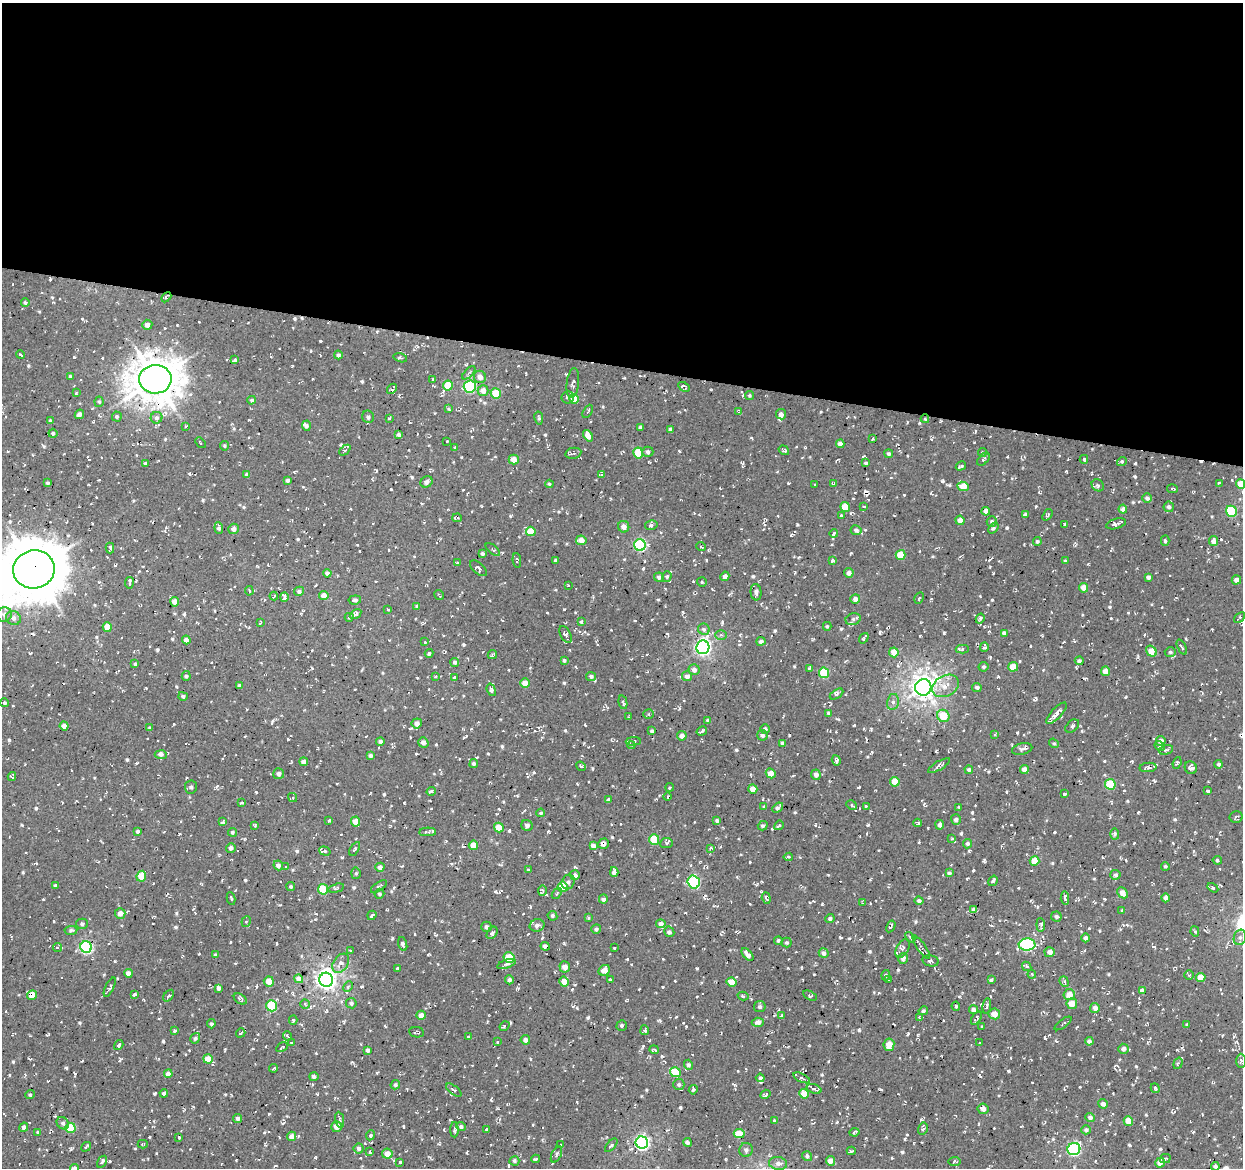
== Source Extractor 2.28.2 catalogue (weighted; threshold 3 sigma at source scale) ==
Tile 3 of 4 x 4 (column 3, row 1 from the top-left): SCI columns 2486-3726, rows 3780-4945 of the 4966 x 5165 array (HDU 1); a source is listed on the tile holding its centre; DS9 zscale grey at full resolution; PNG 1245 x 1170 px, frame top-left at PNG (2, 3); each listed source drawn as its Kron ellipse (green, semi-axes under 4 px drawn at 4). Shown black and unused: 31% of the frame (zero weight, under 2 of 3 exposures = <1% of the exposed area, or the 3 px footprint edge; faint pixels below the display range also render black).
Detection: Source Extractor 2.28.2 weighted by HDU 2 'WHT'; one run over the whole footprint, this tile lists its part. Background 0.00843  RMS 0.0089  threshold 0.0399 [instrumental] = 3 sigma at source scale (4.5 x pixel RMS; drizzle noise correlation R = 1.50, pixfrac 1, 0.0396/0.0396 arcsec/px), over >= 5 px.
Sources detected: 1129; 1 inside a brighter object's white glare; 71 cosmic-ray / hot-pixel residue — neither listed nor drawn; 17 inside a brighter listed object's ellipse — not listed separately; of the other 1040, all 500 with FLUX_AUTO >= 1.3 (the completeness limit of this list) listed and drawn (540 fainter detections not listed), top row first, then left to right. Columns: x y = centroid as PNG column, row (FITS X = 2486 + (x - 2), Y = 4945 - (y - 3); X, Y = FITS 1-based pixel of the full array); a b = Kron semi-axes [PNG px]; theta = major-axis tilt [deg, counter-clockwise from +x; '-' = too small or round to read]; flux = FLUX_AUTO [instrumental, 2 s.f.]
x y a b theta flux
166 297 6 4 44 2.2
25 303 4 4 - 2
147 325 5 5 - 4.2
21 355 4 3 - 2.5
338 355 4 4 - 2.8
400 358 7 3 -15 1.4
235 360 3 3 - 2.9
469 373 8 3 46 1.3
70 376 4 3 - 1.4
480 377 6 6 - 5.2
155 379 16 14 3 2300
433 379 4 3 - 1.5
573 383 15 6 83 2.7
448 386 5 5 - 23
470 387 6 6 - 95
684 387 6 3 -31 2
392 389 6 3 45 2.4
483 391 5 5 - 6.3
76 393 4 3 - 1.4
496 394 5 5 - 25
749 395 4 4 - 1.3
568 397 6 6 - 2.5
574 399 5 4 - 15
252 400 4 4 - 1.8
99 402 5 4 - 1.3
449 409 3 3 - 2
588 411 7 3 61 1.5
739 412 3 3 - 2.2
79 414 5 4 - 3.6
781 414 5 5 - 3.2
117 416 5 5 - 1.7
368 417 6 6 - 2.5
157 418 6 5 - 2.9
389 418 3 3 - 1.3
539 418 6 3 -80 1.6
925 419 4 3 - 1.4
50 421 4 3 - 1.9
306 426 5 4 - 2.1
186 427 3 2 - 1.3
640 427 4 3 - 2.3
670 429 4 3 - 2.4
53 433 4 4 - 1.6
399 435 4 4 - 2.6
588 436 6 4 -54 7.5
873 439 3 3 - 1.5
447 441 3 3 - 1.6
200 443 6 3 -48 1.4
840 444 4 4 - 4
224 446 5 4 - 1.5
455 447 3 3 - 1.9
345 450 6 4 42 1.6
784 450 5 3 - 2.2
648 452 5 5 - 2.3
982 452 4 4 - 1.5
573 453 8 5 12 2.5
638 453 5 4 - 20
889 454 4 4 - 1.7
983 459 7 4 48 2
1084 459 4 3 - 1.6
514 460 5 5 - 8.5
1122 461 5 4 - 1.8
866 463 4 3 - 1.7
145 464 4 4 - 1.6
961 466 5 3 - 2.2
247 475 4 4 - 2.9
601 475 4 3 - 7
288 480 3 3 - 2.2
426 482 6 5 - 3.5
47 483 3 3 - 1.6
1219 483 4 3 - 2.5
549 484 4 3 - 1.4
833 484 4 3 - 2.1
1241 484 5 4 - 12
814 485 3 3 - 1.4
1098 485 6 5 - 1.9
963 486 6 4 -9 14
1173 489 5 3 - 1.9
1147 498 5 5 - 2.5
845 507 5 4 - 16
864 507 3 3 - 1.5
1169 507 5 5 - 2.5
1123 509 4 4 - 4.8
986 511 4 4 - 6.3
1231 511 6 5 - 51
842 515 4 4 - 1.4
1025 515 4 3 - 2.1
1047 515 6 4 54 1.7
457 518 5 2 - 1.6
960 520 4 4 - 4.8
992 521 5 5 - 2.1
1065 524 3 3 - 1.6
1116 524 10 5 16 4.2
651 525 6 4 13 2.3
624 527 6 5 - 4.5
219 528 6 4 -84 2.2
993 528 6 4 50 1.8
234 529 5 5 - 3.8
856 530 5 5 - 2.5
531 531 5 4 - 15
834 534 4 3 - 2.7
581 540 5 4 - 6.7
1037 541 4 4 - 1.4
1165 541 5 3 - 1.4
1214 541 5 4 - 4.1
640 545 6 5 - 100
701 547 5 3 - 1.4
110 548 5 3 - 1.9
493 550 9 4 -40 1.6
482 554 3 3 - 1.8
900 555 5 5 - 18
517 560 7 4 -84 2.1
555 560 3 3 - 2.5
832 561 3 3 - 2.4
1065 561 4 3 - 1.3
458 562 3 3 - 1.4
478 568 10 5 -41 2.9
34 569 21 19 11 4300
327 573 4 4 - 2.6
849 573 5 4 - 3.7
667 576 5 4 - 1.4
725 576 5 4 - 3.8
659 577 5 4 - 3.2
1148 577 4 4 - 2.7
1236 580 4 4 - 4.7
702 582 5 5 - 1.4
129 583 6 3 81 2.8
569 585 3 3 - 3.5
1084 588 5 4 - 6.2
249 591 5 3 - 1.3
299 591 5 4 - 2.6
756 592 8 5 -84 2.2
439 595 5 2 - 1.4
274 596 4 2 - 1.5
324 596 5 4 - 7.6
284 597 4 3 - 6.5
919 598 6 4 61 1.6
855 599 5 4 - 3.6
355 600 6 4 6 2.8
175 602 4 4 - 8.9
417 606 4 4 - 1.4
388 609 3 2 - 1.4
4 614 8 7 - 3.6
356 614 6 3 34 5.1
349 617 4 4 - 1.6
1239 617 6 3 42 1.5
14 618 7 7 - 4.6
853 619 8 5 19 2.3
980 619 5 4 - 1.9
581 622 4 3 - 2
260 623 4 3 - 1.3
827 626 4 4 - 1.4
107 627 4 4 - 14
704 629 6 5 - 1.7
1004 633 4 3 - 3
565 634 9 5 -62 3.3
721 635 6 5 - 1.9
864 638 6 3 54 1.7
186 640 4 4 - 4
761 641 4 4 - 2.7
425 642 3 2 - 1.7
703 647 7 6 - 280
984 647 4 3 - 2.7
1182 647 8 3 -65 2.4
962 649 6 4 -1 2
1151 651 6 5 - 12
894 652 5 4 - 13
1170 652 5 5 - 1.6
429 653 4 3 - 2.5
492 655 5 3 - 2.1
564 660 4 4 - 1.5
1079 661 4 4 - 2.1
455 662 4 4 - 2
135 664 4 4 - 1.5
984 667 5 5 - 1.7
1013 667 5 4 - 13
809 668 3 3 - 2
694 670 5 5 - 3.8
1105 671 4 4 - 8.2
824 673 5 5 - 41
186 676 5 4 - 2
436 676 4 3 - 1.7
591 676 5 4 - 2.1
687 676 5 5 - 3.7
455 677 3 3 - 2.4
525 683 4 4 - 8.1
239 686 4 4 - 2.4
945 686 14 10 29 11
923 687 8 8 - 800
977 687 5 4 - 2.1
491 690 6 4 -72 2.3
836 694 8 4 32 1.9
183 696 5 4 - 1.9
623 702 7 3 -76 1.8
893 702 8 6 78 3.2
5 703 4 3 - 1.4
829 713 4 4 - 1.9
1057 713 14 5 47 5.8
649 714 5 5 - 1.5
943 716 6 6 - 19
629 717 3 3 - 1.6
708 720 4 4 - 1.6
417 723 5 5 - 4.6
64 726 4 4 - 5.9
1072 726 8 5 41 2.7
150 728 4 3 - 1.6
765 729 5 4 - 2.5
652 731 4 4 - 2.1
702 731 5 3 - 2.1
994 734 3 3 - 2.3
762 735 5 5 - 2.6
682 736 5 4 - 4.7
380 741 4 4 - 2.3
633 741 7 4 1 1.5
1161 741 5 4 - 6.3
423 742 5 5 - 3.7
783 743 4 3 - 2.9
1054 743 5 4 - 1.3
631 745 4 3 - 1.5
1160 746 5 4 - 1.4
1022 749 10 5 12 2.6
1166 750 7 4 15 1.8
161 755 6 4 -5 3.1
370 756 4 4 - 2.1
836 760 5 3 - 2.1
304 762 4 4 - 3.8
1177 763 6 4 69 1.3
474 764 4 4 - 1.8
1219 764 4 4 - 1.8
581 766 5 4 - 1.5
939 766 12 4 30 2.7
1148 767 8 4 4 2.5
1191 768 6 6 - 3.8
969 770 4 4 - 2
1024 770 4 4 - 5.8
771 773 5 4 - 9.4
279 774 5 5 - 2.6
816 775 5 4 - 3.9
12 777 4 3 - 1.9
895 782 5 4 - 13
1110 784 5 5 - 33
191 787 6 6 - 2.5
670 787 4 3 - 1.7
753 789 4 4 - 7.4
431 791 4 3 - 2
1207 791 4 3 - 2.8
1065 794 3 2 - 1.3
667 797 4 3 - 1.6
292 798 4 4 - 1.5
608 800 4 3 - 1.6
241 803 3 3 - 1.4
852 805 5 4 - 1.7
866 806 4 2 - 1.5
764 807 3 3 - 1.6
958 807 4 3 - 1.4
778 808 6 4 40 2.5
541 813 4 4 - 1.4
1236 817 6 5 - 2.6
956 820 5 5 - 3
329 821 4 3 - 1.4
717 821 4 4 - 1.7
223 822 4 3 - 2.4
356 822 5 4 - 11
918 823 4 3 - 1.5
527 825 6 5 - 2.5
779 825 5 3 - 1.4
940 825 5 4 - 2.9
255 826 3 3 - 1.5
763 826 5 4 - 1.9
499 827 5 4 - 14
137 832 4 4 - 2.1
232 832 4 4 - 1.4
428 832 8 3 2 2.5
1115 834 5 4 - 2.4
952 839 3 3 - 1.4
654 840 5 5 - 30
666 843 6 5 - 1.6
603 844 5 5 - 3.9
968 844 5 4 - 1.9
473 845 5 4 - 13
593 846 4 4 - 4.2
231 848 5 4 - 3
710 848 4 3 - 1.7
355 849 7 4 59 2.2
325 851 6 4 -17 1.8
788 857 5 3 - 1.6
1217 860 4 4 - 1.6
1035 861 5 4 - 15
278 865 5 4 - 3.2
1165 866 4 4 - 1.3
285 867 3 3 - 1.5
380 867 4 4 - 3.9
528 870 4 3 - 1.6
614 872 5 4 - 3.1
356 873 5 5 - 1.3
949 873 4 3 - 1.9
575 875 5 5 - 3.4
1115 875 5 5 - 2.1
141 876 5 5 - 18
993 881 5 3 - 2
568 882 7 6 - 2.8
694 882 6 6 - 87
55 886 4 3 - 2
379 886 9 4 35 1.9
291 887 4 4 - 1.4
563 887 5 5 - 26
336 888 8 4 15 1.5
1213 888 6 4 -33 1.7
323 889 5 5 - 33
542 891 5 4 - 1.6
557 893 6 3 54 1.4
1122 893 6 4 -45 7.5
379 894 5 4 - 1.6
231 898 6 3 -79 1.5
766 898 6 3 -72 1.5
1065 898 7 4 -85 3.2
1166 898 4 4 - 2.9
603 899 4 4 - 3.7
919 901 4 4 - 2.3
863 903 4 3 - 1.6
974 910 4 3 - 2.3
1122 910 4 3 - 1.8
120 913 5 5 - 5.9
372 915 5 3 - 3.2
552 916 5 4 - 1.8
1056 917 5 5 - 2
589 918 3 3 - 1.4
830 918 4 4 - 1.8
246 921 5 4 - 1.7
82 924 5 5 - 1.9
661 924 5 4 - 3.6
537 925 7 6 - 4.6
1041 925 7 4 -84 2.1
891 926 6 3 58 1.6
486 927 5 5 - 2.6
596 929 5 4 - 2
71 930 6 4 6 1.7
1195 931 5 4 - 1.7
669 932 5 5 - 2.3
492 933 7 4 54 3.1
910 937 6 3 -47 1.3
1240 937 8 6 74 3
1086 938 4 4 - 2.6
778 941 4 4 - 1.7
787 942 5 5 - 1.6
403 944 7 4 -72 2.5
1027 945 8 6 2 92
545 946 4 3 - 4.5
57 947 4 4 - 1.8
86 947 6 5 - 130
921 947 14 3 -55 2.6
614 948 3 3 - 1.5
902 948 10 6 63 3.2
350 950 3 3 - 2.1
1050 952 5 5 - 5.2
824 953 5 5 - 3.3
747 954 7 4 -51 4.1
215 955 4 4 - 1.7
509 957 5 5 - 21
903 958 5 5 - 3
931 961 8 5 -12 2.5
341 963 10 7 54 6.4
506 964 10 4 20 2.6
1027 966 5 4 - 1.5
565 967 5 5 - 5.6
397 968 3 3 - 1.3
604 970 6 5 - 7.1
128 973 4 4 - 6
1032 974 4 3 - 1.4
886 975 5 4 - 1.9
1189 975 4 4 - 1.4
1201 977 5 4 - 12
299 979 4 4 - 4.5
888 979 3 2 - 1.5
326 980 7 7 - 500
509 980 4 4 - 2.4
610 980 4 3 - 2
991 980 4 3 - 1.7
269 981 5 5 - 9.5
564 982 5 4 - 9.1
732 982 5 4 - 9.8
1064 982 5 4 - 1.5
110 987 10 3 64 2.4
348 987 5 4 - 1.7
218 988 3 3 - 11
1142 991 4 4 - 4.4
134 994 4 3 - 2.4
32 995 5 4 - 7.8
810 995 7 4 -30 1.5
1069 995 5 5 - 11
169 996 6 4 52 1.9
743 996 5 3 - 1.5
240 999 7 4 -36 1.9
351 1003 5 5 - 2
305 1004 5 4 - 1.6
1072 1004 5 5 - 9.3
271 1006 5 5 - 42
956 1006 4 4 - 1.4
987 1006 8 4 80 2.2
760 1007 5 5 - 1.9
1095 1008 5 5 - 4.2
973 1009 4 4 - 3
923 1011 5 4 - 1.6
994 1014 6 5 - 8
421 1015 4 4 - 5.9
782 1016 4 3 - 1.8
919 1018 3 3 - 2.1
976 1018 7 4 54 2
293 1020 4 3 - 1.6
758 1022 6 4 5 3.4
1063 1023 10 3 35 1.4
211 1024 4 3 - 1.7
622 1025 5 5 - 1.9
1187 1025 3 3 - 1.4
505 1026 5 4 - 1.6
981 1027 3 3 - 1.5
645 1030 5 4 - 1.8
175 1031 4 3 - 2.5
417 1032 7 5 -8 1.7
241 1033 5 3 - 1.6
288 1036 5 2 - 2.2
468 1037 3 3 - 1.8
195 1038 5 4 - 1.9
525 1040 5 4 - 3.4
1089 1041 4 4 - 2.5
497 1042 3 3 - 1.5
291 1043 3 3 - 1.7
980 1043 3 3 - 1.3
119 1045 5 3 - 1.8
889 1045 6 5 - 9.7
282 1047 6 3 29 1.6
1123 1049 5 5 - 3.2
368 1050 4 4 - 2.1
654 1050 4 3 - 1.7
208 1059 5 4 - 10
1241 1061 7 5 90 2.3
1178 1063 6 4 71 1.9
688 1065 5 4 - 2.1
273 1068 4 3 - 1.5
675 1072 5 5 - 34
168 1074 4 4 - 6
314 1077 4 4 - 3.2
760 1078 4 3 - 2
802 1078 9 3 -24 2.1
679 1084 5 5 - 1.7
395 1085 5 4 - 1.7
1155 1088 5 3 - 2.3
814 1089 8 4 -19 2.1
454 1090 9 4 -37 1.9
693 1090 4 4 - 2.4
164 1093 4 4 - 4.8
765 1094 5 4 - 2.1
804 1094 5 4 - 12
30 1095 5 4 - 1.3
1103 1104 5 4 - 3.6
983 1109 5 5 - 4.8
1090 1117 5 4 - 3.2
237 1118 4 4 - 2.4
340 1120 8 4 -81 2.5
774 1121 3 3 - 1.7
1128 1121 5 4 - 12
63 1123 7 5 -45 2.4
24 1127 4 4 - 3.2
337 1127 5 5 - 7.6
461 1127 5 4 - 2
70 1128 5 5 - 36
923 1129 6 5 - 2.9
454 1130 8 3 89 1.8
487 1130 4 3 - 1.4
1086 1130 5 4 - 2.2
38 1132 4 4 - 1.5
855 1132 5 3 - 1.9
739 1134 5 4 - 19
370 1135 5 4 - 1.9
292 1136 4 4 - 5.2
179 1137 3 3 - 1.5
687 1142 4 3 - 2.3
642 1143 6 6 - 210
143 1144 5 3 - 1.3
561 1145 4 3 - 2.6
611 1145 8 4 50 2.4
86 1147 5 3 - 1.6
359 1148 5 5 - 2.7
1074 1149 6 6 - 130
746 1150 7 6 - 2.7
370 1151 4 3 - 1.9
851 1151 4 3 - 1.7
387 1154 5 5 - 7.7
556 1154 9 5 65 2.1
807 1156 5 5 - 1.8
1165 1158 5 4 - 1.4
536 1159 4 3 - 1.8
514 1161 5 4 - 1.8
830 1161 5 4 - 6.9
102 1162 6 4 59 2.5
400 1162 3 3 - 2.1
955 1162 6 4 8 1.6
778 1163 9 6 -8 4.5
1160 1163 5 4 - 6.7
1215 1166 4 4 - 2.7
74 1168 4 4 - 3.7
Overlapping masked pixels (flux is a lower limit): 13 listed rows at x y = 166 297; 155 379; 925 419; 34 569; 1148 767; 771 773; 603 844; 974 910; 545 946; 86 947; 299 979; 110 987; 739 1134
Isophote crosses this tile's border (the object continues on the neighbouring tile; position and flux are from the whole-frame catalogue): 4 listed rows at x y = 1241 484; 1231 511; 34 569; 74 1168